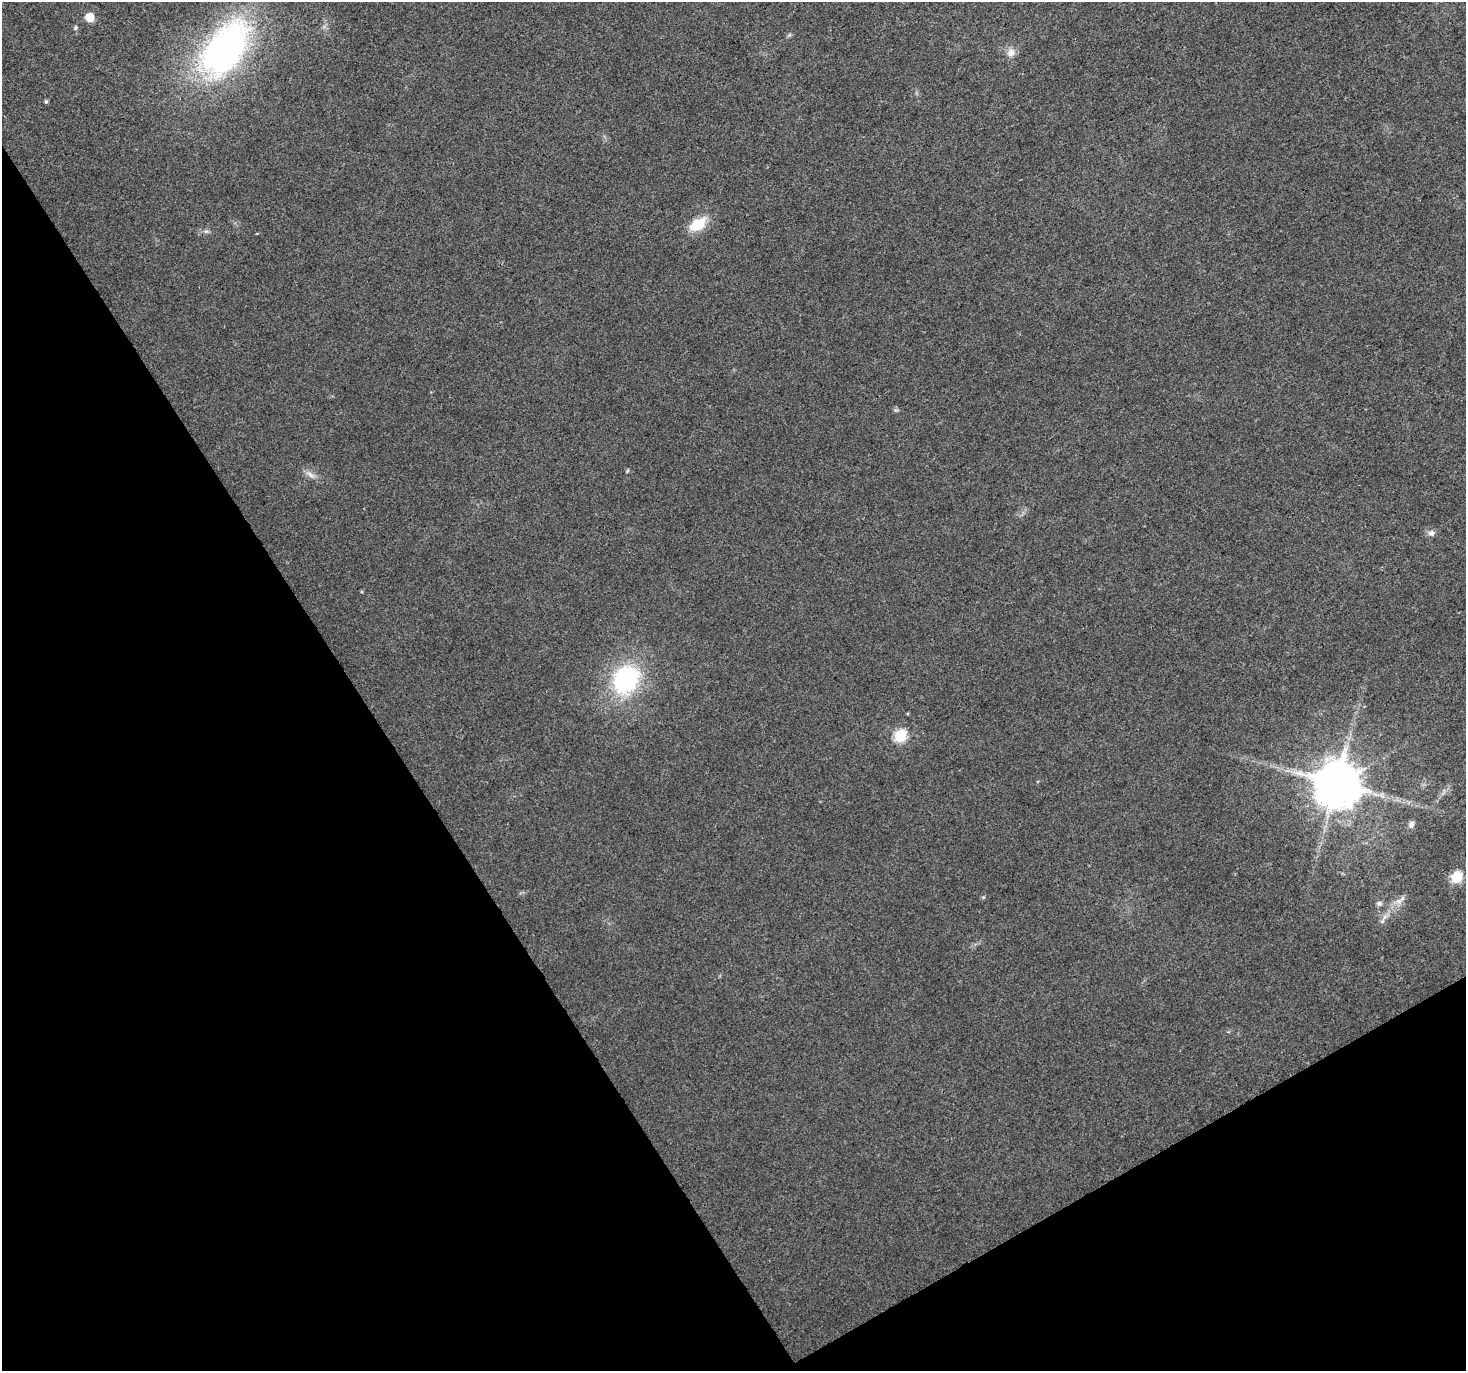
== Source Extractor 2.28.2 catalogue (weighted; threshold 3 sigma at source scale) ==
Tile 14 of 4 x 4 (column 2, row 4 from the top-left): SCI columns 1465-2928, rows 114-1482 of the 5861 x 5766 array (HDU 1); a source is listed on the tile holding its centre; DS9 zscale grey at full resolution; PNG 1468 x 1373 px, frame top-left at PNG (2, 2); no overlay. Shown black and unused: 31% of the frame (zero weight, under 3 of 4 exposures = <1% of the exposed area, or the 3 px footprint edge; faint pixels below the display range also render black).
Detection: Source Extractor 2.28.2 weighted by HDU 2 'WHT'; one run over the whole footprint, this tile lists its part. Background 0.0257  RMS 0.0034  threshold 0.0154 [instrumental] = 3 sigma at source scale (4.5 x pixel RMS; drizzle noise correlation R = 1.50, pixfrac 1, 0.0396/0.0396 arcsec/px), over >= 5 px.
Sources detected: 19; all 19 listed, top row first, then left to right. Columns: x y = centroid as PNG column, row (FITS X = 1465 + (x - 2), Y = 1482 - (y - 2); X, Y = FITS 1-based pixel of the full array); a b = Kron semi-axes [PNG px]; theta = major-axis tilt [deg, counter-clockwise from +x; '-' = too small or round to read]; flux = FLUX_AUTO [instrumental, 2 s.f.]
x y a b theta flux
89 17 8 8 - 4.8
75 28 6 6 - 0.67
225 48 56 32 53 120
1011 53 12 11 - 2.5
46 102 4 4 - 0.71
698 224 19 11 35 10
206 231 6 6 - 0.78
627 471 6 3 71 0.39
310 474 15 6 -35 2
1431 533 9 7 14 1.5
626 679 24 20 60 48
900 736 7 6 - 32
1337 784 12 12 - 1800
1411 825 9 7 63 1.5
1456 877 6 6 - 27
983 897 5 5 - 0.47
1399 901 9 8 - 2
1379 903 8 6 0 0.92
1382 921 7 5 31 0.87